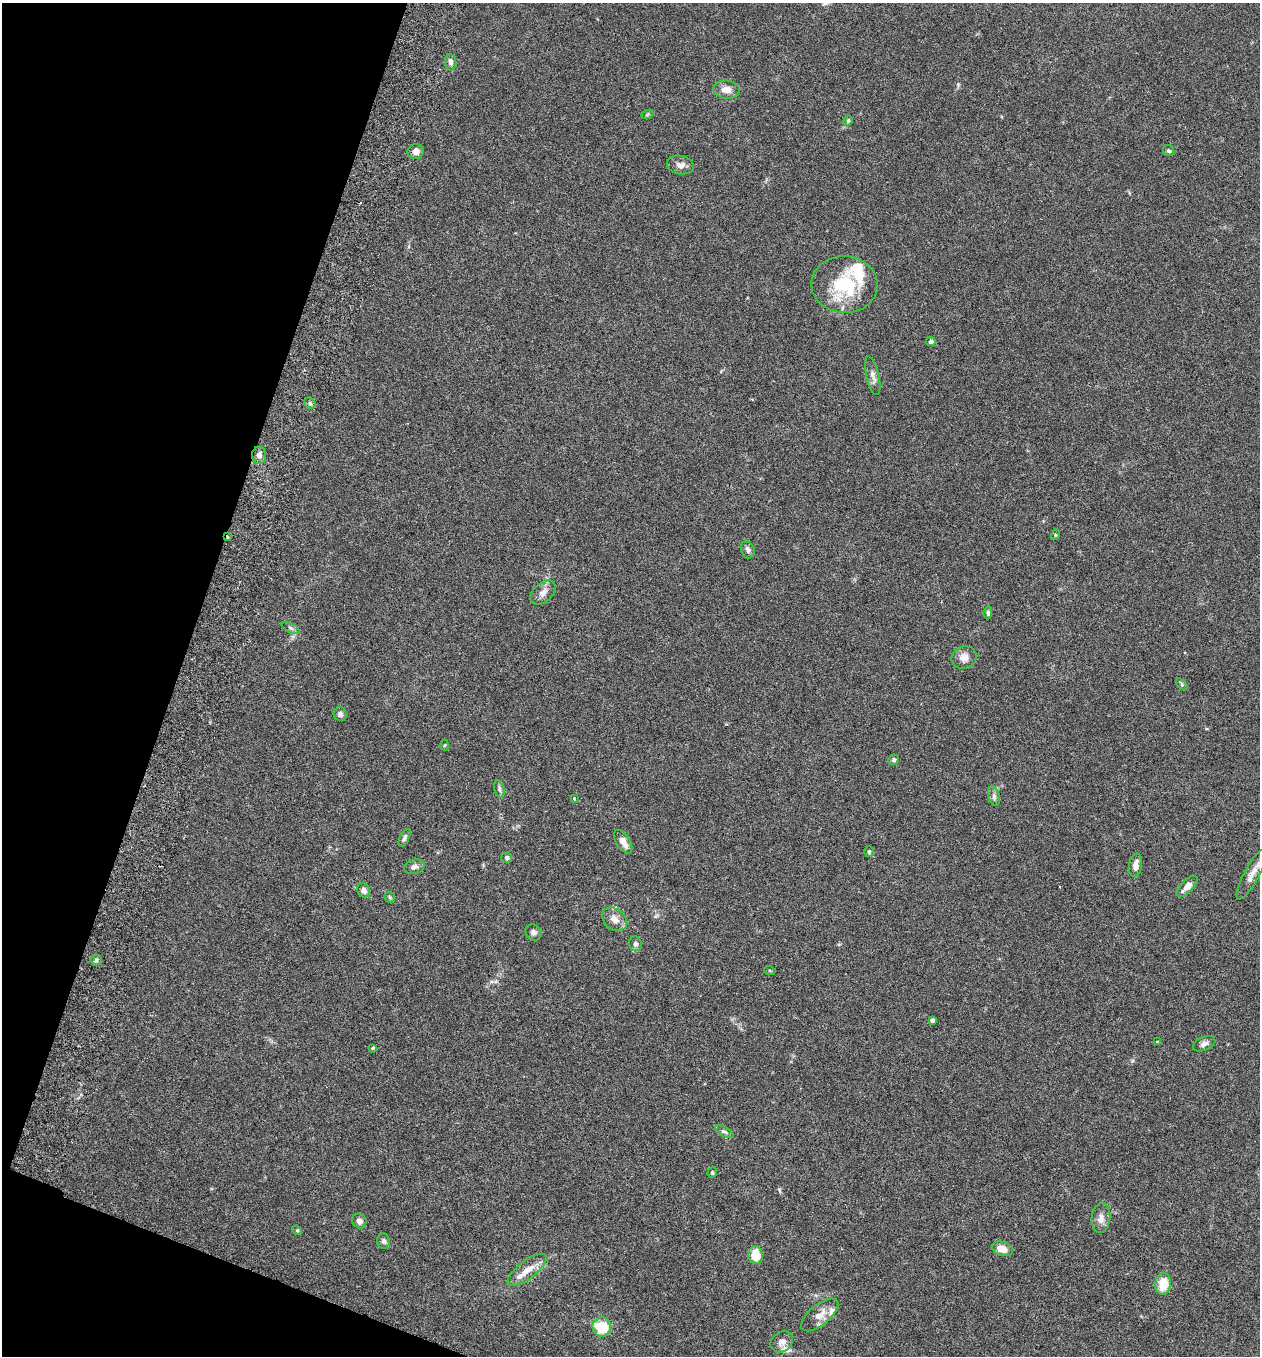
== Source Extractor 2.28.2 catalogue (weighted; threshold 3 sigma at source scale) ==
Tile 9 of 4 x 4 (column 1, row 3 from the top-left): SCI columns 192-1449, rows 1382-2735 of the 5544 x 5467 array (HDU 1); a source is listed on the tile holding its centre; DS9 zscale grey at full resolution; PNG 1262 x 1358 px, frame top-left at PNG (2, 3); each listed source drawn as its Kron ellipse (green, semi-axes under 4 px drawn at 4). Shown black and unused: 17% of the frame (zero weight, under 3 of 6 exposures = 3% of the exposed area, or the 3 px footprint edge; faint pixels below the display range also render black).
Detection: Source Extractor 2.28.2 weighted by HDU 2 'WHT'; one run over the whole footprint, this tile lists its part. Background 0.0173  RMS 0.0019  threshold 0.00788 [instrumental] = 3 sigma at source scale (4.09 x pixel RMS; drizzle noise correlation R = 1.36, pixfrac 0.8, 0.05/0.05 arcsec/px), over >= 5 px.
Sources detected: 63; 1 inside a brighter object's white glare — neither listed nor drawn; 4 inside a brighter listed object's ellipse — not listed separately; the other 58 listed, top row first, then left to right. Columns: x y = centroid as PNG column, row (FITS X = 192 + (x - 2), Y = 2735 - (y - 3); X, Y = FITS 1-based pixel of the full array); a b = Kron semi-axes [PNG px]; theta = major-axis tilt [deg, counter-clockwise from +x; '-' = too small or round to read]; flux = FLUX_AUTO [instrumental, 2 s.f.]
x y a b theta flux
451 62 8 5 -84 0.56
726 90 13 9 -5 1.5
647 115 6 4 20 0.23
848 121 5 4 - 0.25
416 151 8 7 - 1.1
1169 151 6 5 - 0.35
680 165 13 9 -11 0.96
844 285 33 28 -2 11
931 341 5 4 - 0.56
873 376 20 6 -78 0.98
310 403 6 5 - 0.36
259 455 8 7 - 0.84
1055 535 5 3 - 0.18
228 537 3 3 - 0.29
748 550 9 6 -69 0.61
543 593 15 9 41 1.2
988 613 6 4 84 0.33
291 628 10 4 -26 0.44
964 657 13 11 22 1.3
1182 684 7 4 -45 0.3
340 714 7 6 - 0.55
445 745 5 3 - 0.18
894 760 5 5 - 0.36
499 789 9 5 -77 0.45
994 796 10 5 -75 0.53
574 799 4 3 - 0.16
404 838 9 4 62 0.45
623 842 13 6 -57 1.5
869 852 5 4 - 0.25
507 858 5 5 - 0.43
1136 865 12 6 81 1.2
414 867 10 7 14 0.73
1252 874 29 7 62 1.7
1187 886 13 6 44 1.3
364 890 7 6 - 0.85
390 897 6 5 - 0.24
615 919 14 10 -37 1.5
533 932 8 7 - 0.63
635 944 7 6 - 0.53
96 960 5 5 - 0.4
770 971 5 3 - 0.17
932 1020 4 4 - 0.49
1157 1042 4 4 - 0.15
1204 1044 12 6 23 0.69
372 1048 3 3 - 0.42
724 1132 10 4 -29 0.46
712 1172 6 4 70 0.22
1101 1218 15 9 83 1.2
359 1221 8 6 -59 0.87
297 1230 5 4 - 0.19
384 1241 8 6 -76 0.48
1002 1249 11 7 -18 1.7
755 1255 9 7 -84 3.1
527 1270 24 9 38 2.4
1163 1284 11 8 84 3.8
820 1315 22 10 39 1.9
602 1327 9 9 - 6.2
782 1342 12 10 36 1
Overlapping masked pixels (flux is a lower limit): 1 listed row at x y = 228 537